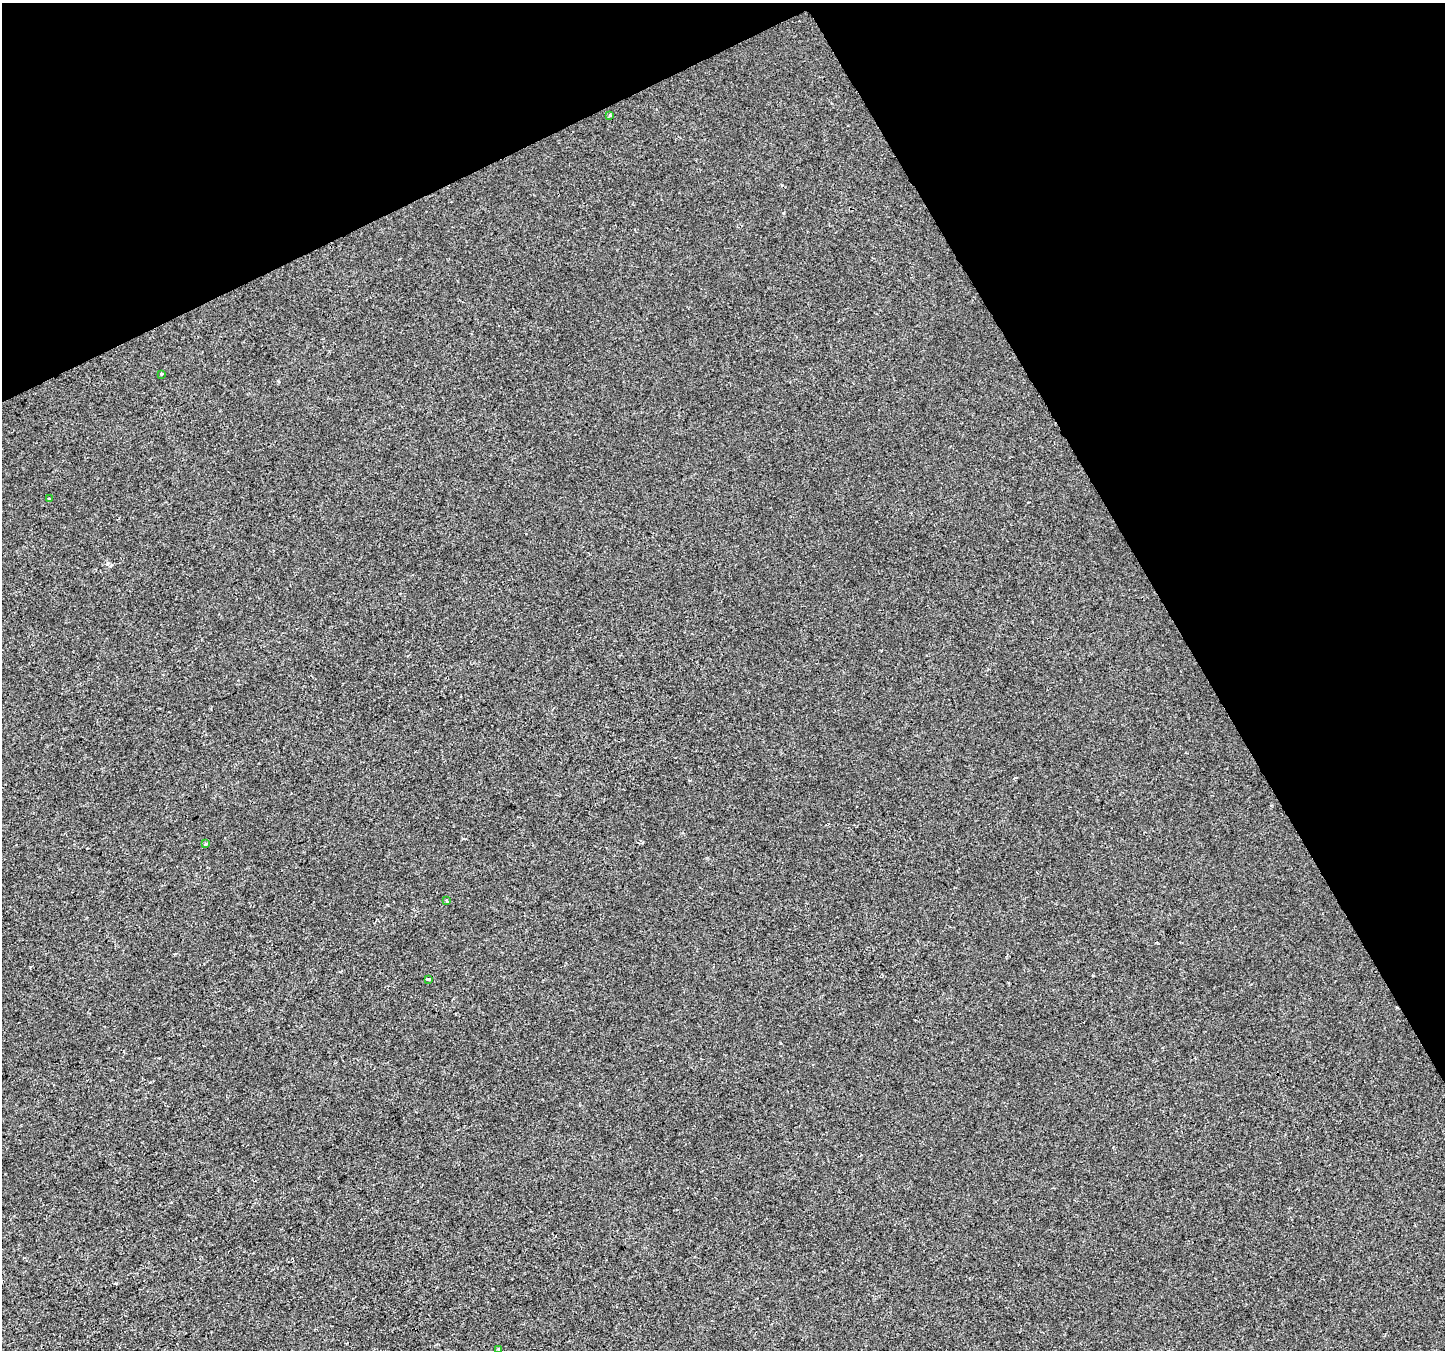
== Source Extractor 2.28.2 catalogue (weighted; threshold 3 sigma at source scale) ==
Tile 3 of 4 x 4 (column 3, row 1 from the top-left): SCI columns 2886-4328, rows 4147-5494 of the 5772 x 5655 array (HDU 1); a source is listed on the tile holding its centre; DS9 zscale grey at full resolution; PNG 1447 x 1352 px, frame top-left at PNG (2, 3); each listed source drawn as its Kron ellipse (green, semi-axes under 4 px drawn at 4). Shown black and unused: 26% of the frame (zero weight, under 2 of 3 exposures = <1% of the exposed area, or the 3 px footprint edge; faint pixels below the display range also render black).
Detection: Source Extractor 2.28.2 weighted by HDU 2 'WHT'; one run over the whole footprint, this tile lists its part. Background 2.47e-04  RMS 0.0042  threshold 0.019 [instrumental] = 3 sigma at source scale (4.5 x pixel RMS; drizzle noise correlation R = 1.50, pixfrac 1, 0.0396/0.0396 arcsec/px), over >= 5 px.
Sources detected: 8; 1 cosmic-ray / hot-pixel residue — neither listed nor drawn; the other 7 listed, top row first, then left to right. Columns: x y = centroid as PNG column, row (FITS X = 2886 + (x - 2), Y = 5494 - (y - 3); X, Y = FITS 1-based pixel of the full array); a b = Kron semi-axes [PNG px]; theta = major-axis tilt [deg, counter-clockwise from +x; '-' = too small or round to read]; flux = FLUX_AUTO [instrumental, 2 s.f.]
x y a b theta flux
610 115 3 3 - 2.1
162 374 3 3 - 1.2
49 499 3 3 - 1.4
205 844 4 3 - 0.66
447 900 3 3 - 1.3
429 979 3 3 - 2.6
499 1349 3 3 - 0.99